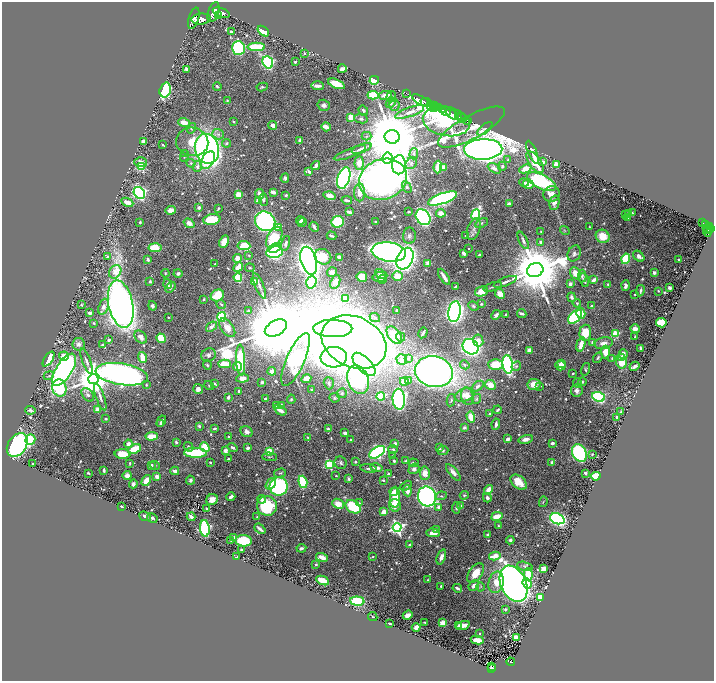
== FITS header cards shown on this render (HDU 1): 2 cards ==
NAXIS1  =                 1424
NAXIS2  =                 1358

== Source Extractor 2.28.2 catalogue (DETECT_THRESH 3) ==
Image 1424 x 1358 px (HDU 1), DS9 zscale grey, zoomed out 1/2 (1 PNG px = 2 x 2 image px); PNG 716 x 683 px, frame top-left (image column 1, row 1358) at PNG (2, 2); each listed source drawn as its Kron ellipse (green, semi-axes under 4 px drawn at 4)
Background 0.713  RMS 0.0096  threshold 0.0288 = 3 sigma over >= 5 px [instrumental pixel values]
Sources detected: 773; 28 cannot appear on this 1/2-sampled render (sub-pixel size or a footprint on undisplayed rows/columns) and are neither listed nor drawn; of the other 745, the 500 brightest by FLUX_AUTO listed and drawn (245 fainter detections omitted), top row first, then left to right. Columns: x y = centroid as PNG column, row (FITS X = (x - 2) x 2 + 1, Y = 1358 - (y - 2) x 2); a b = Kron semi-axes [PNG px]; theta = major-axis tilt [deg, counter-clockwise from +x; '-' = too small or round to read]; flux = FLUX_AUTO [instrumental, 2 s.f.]
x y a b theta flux
213 12 10 5 71 4800
221 13 9 4 -20 3000
218 16 4 2 - 410
194 18 11 5 73 3600
201 19 9 5 5 3500
231 31 3 2 - 3.4
263 31 6 4 -39 61
256 47 9 4 1 110
238 48 7 6 - 190
304 53 2 2 - 1.8
268 62 6 5 - 280
295 62 2 2 - 5.6
187 69 3 3 - 5.1
342 69 4 3 - 12
374 80 5 4 - 64
336 84 9 4 -23 65
217 86 4 2 - 3.4
318 86 6 3 -1 9.3
262 87 5 3 - 2.5
165 90 7 5 73 210
407 93 2 1 - 30
373 95 5 4 - 94
385 95 6 3 11 21
391 97 6 4 68 8.6
421 100 9 4 -28 1500
227 101 4 3 - 2.4
391 103 6 4 44 6.1
427 103 6 2 -23 1300
324 105 6 5 - 6.4
394 105 6 5 - 5.1
431 105 4 2 - 150
433 105 2 1 - 140
434 107 5 2 - 410
438 108 4 3 - 960
363 110 5 3 - 4.4
443 110 2 2 - 620
446 111 5 3 - 670
410 112 15 4 19 13
453 114 7 3 -35 2100
458 117 2 2 - 480
351 118 4 3 - 46
462 118 5 2 - 1000
361 119 7 4 -8 5.8
468 120 4 2 - 240
446 121 24 14 -10 250
184 122 6 4 -17 18
234 122 2 2 - 2.4
272 125 4 3 - 10
326 127 5 3 - 21
471 127 37 11 28 290
191 128 5 4 - 3.7
485 129 9 3 38 23
218 134 6 5 - 5.8
367 136 5 3 - 2.4
392 137 7 7 - 25000
143 141 3 3 - 13
300 141 4 3 - 11
192 142 16 14 -12 48
226 143 4 4 - 3.9
163 145 3 2 - 1.9
362 148 10 3 21 7.8
207 149 15 12 -78 800
483 149 19 10 2 3300
532 152 12 3 -67 22
350 153 17 2 21 6.3
185 154 4 3 - 2
414 154 5 3 - 3.3
185 156 6 3 70 3.2
387 158 5 5 - 180
208 160 10 6 58 63
508 160 4 4 - 2.9
141 162 6 5 - 15
535 162 12 6 -54 44
543 162 3 3 - 10
191 163 4 4 - 3.3
359 163 7 4 87 17
411 163 6 5 - 4.5
556 164 3 3 - 29
316 165 5 3 - 10
399 165 9 7 88 290
141 166 3 3 - 150
197 166 6 4 68 6.7
502 166 5 4 - 4.2
438 167 6 3 87 38
444 168 4 3 - 21
494 168 7 4 -29 12
525 169 6 3 24 28
309 171 4 2 - 7.4
285 178 5 4 - 4.3
344 178 11 6 71 570
383 179 24 20 21 1600
541 182 16 7 -27 260
524 183 5 3 - 4.7
528 184 5 4 - 15
407 187 6 4 -60 4.9
273 192 4 3 - 12
360 192 9 5 89 22
139 193 6 5 - 400
260 194 5 3 - 14
552 194 8 7 - 13
239 195 4 3 - 26
286 195 3 3 - 4.7
330 196 6 3 -16 21
442 199 15 5 20 630
263 200 6 4 -83 3.3
347 200 5 3 - 6.4
258 201 3 3 - 48
127 202 6 4 -23 17
555 203 7 5 76 10
509 204 4 3 - 8.2
199 207 4 3 - 4.9
218 208 3 2 - 2.1
170 210 5 3 - 10
349 212 4 2 - 7.1
409 212 3 2 - 3.3
441 213 4 4 - 16
628 213 4 3 - 3.3
632 213 3 3 - 1.9
476 214 5 4 - 240
626 214 3 3 - 2.2
423 217 8 6 -52 430
627 218 3 3 - 5.5
212 219 8 5 10 70
300 220 4 3 - 7.3
265 221 10 9 - 410
140 222 3 2 - 2.1
302 222 5 3 - 7
338 222 6 5 - 120
375 222 2 2 - 2.8
189 223 6 4 -35 15
481 223 6 3 29 3.1
702 223 4 2 - 200
705 224 3 2 - 190
709 226 3 2 - 300
278 227 3 3 - 45
314 227 5 2 - 4.6
589 227 2 2 - 1.8
711 228 2 2 - 280
474 229 11 6 72 9.5
706 229 3 1 - 80
565 230 5 3 - 1.8
708 230 3 2 - 230
541 232 3 2 - 1.9
708 232 5 3 - 320
332 236 5 2 - 3.4
409 236 8 6 88 6
466 236 4 3 - 4
603 236 7 6 - 30
274 237 12 6 60 78
523 240 9 3 -65 4.6
224 242 6 4 64 16
541 242 4 3 - 5.3
286 243 7 4 76 6.8
244 246 6 4 -5 64
155 248 6 4 -4 42
275 248 6 3 25 69
469 248 2 2 - 2.1
274 252 8 6 8 250
389 252 17 9 -8 1400
464 253 3 3 - 10
574 254 8 6 68 7.3
249 255 4 3 - 1.9
479 255 4 2 - 3.6
639 256 6 4 -44 7.3
107 257 4 3 - 1.9
323 257 9 7 -30 42
340 257 4 3 - 15
237 258 4 3 - 24
148 259 3 2 - 5.6
405 259 11 7 62 840
626 259 5 4 - 61
679 259 2 2 - 3.1
309 261 14 8 -75 1500
428 263 3 3 - 11
215 264 2 2 - 2.5
238 267 5 4 - 26
250 268 5 3 - 1.9
535 270 8 7 - 17000
115 272 7 5 54 27
332 272 5 4 - 8.7
165 273 4 3 - 2.1
575 273 6 5 - 17
654 273 4 4 - 5
178 274 4 4 - 4.8
380 274 6 3 -38 7.7
397 276 5 4 - 31
582 276 6 4 87 4.3
362 277 5 5 - 40
380 277 7 5 11 13
444 277 9 2 -58 11
238 278 4 4 - 59
382 279 4 4 - 4
584 280 7 4 -70 5.7
594 280 3 2 - 11
150 281 3 3 - 2.9
254 282 3 3 - 43
311 282 6 5 - 97
335 282 7 4 70 8.6
505 282 12 3 20 7.1
168 284 5 3 - 7.3
570 284 3 3 - 9.2
608 284 3 3 - 2.4
259 286 13 3 -67 6.3
625 286 5 3 - 6.3
170 287 6 3 50 4.4
455 287 3 2 - 2.7
493 287 9 3 17 3.5
669 288 3 3 - 3.8
481 291 6 5 - 28
640 291 6 2 79 4.9
658 291 2 2 - 1.9
500 294 5 4 - 16
635 294 2 2 - 2.6
217 295 7 5 26 48
572 297 5 3 - 5.5
345 298 3 3 - 12
204 299 3 2 - 2.2
577 303 4 3 - 2.2
121 304 24 12 -78 1400
221 304 5 3 - 3.1
481 304 2 2 - 3.2
82 305 3 3 - 2.1
152 306 5 4 - 4.7
473 306 5 4 - 3.7
591 306 3 2 - 2.5
103 307 8 5 70 10
397 310 3 2 - 3.6
248 311 4 3 - 2
455 312 10 6 80 810
90 313 3 2 - 8.4
522 313 5 2 - 6
581 313 5 4 - 25
496 315 5 3 - 5.6
506 315 3 2 - 3.3
168 317 2 2 - 1.8
221 317 5 4 - 110
375 317 5 4 - 3.7
575 317 8 5 45 150
94 323 2 2 - 1.8
661 323 5 4 - 54
211 327 6 4 39 7.5
227 328 10 6 -54 17
276 328 12 7 29 34000
333 328 19 8 0 290
635 329 4 3 - 7.8
423 333 5 2 - 4.7
585 333 8 6 86 38
615 334 3 3 - 93
394 335 10 6 -53 35
141 337 7 5 -48 12
401 337 5 3 - 2.2
635 337 3 2 - 1.9
161 338 5 4 - 33
109 340 2 2 - 4.4
478 340 6 5 - 15
354 342 34 25 -25 4500
593 342 4 3 - 8.8
604 343 9 5 10 13
79 344 6 6 - 6.2
581 344 7 3 72 25
102 345 3 3 - 2.4
471 347 8 7 - 350
641 349 3 2 - 5.6
529 350 3 3 - 8.5
606 352 6 4 86 31
623 354 5 3 - 13
208 355 7 6 - 6.8
64 356 5 4 - 19
143 357 5 3 - 32
334 357 13 10 5 720
622 357 3 3 - 9.3
598 358 5 3 - 3.5
612 358 3 3 - 1.9
49 359 8 4 57 81
296 359 29 9 66 380
402 359 5 5 - 7.2
408 359 2 2 - 4.3
241 360 16 4 -87 130
86 361 13 3 -70 6.9
621 361 7 5 -81 41
561 363 3 3 - 3.9
225 364 6 4 -3 35
364 364 15 7 -45 230
508 364 9 5 -83 480
207 365 5 3 - 2.7
465 365 5 4 - 4.1
495 365 7 5 -2 48
237 366 4 3 - 13
516 366 5 4 - 2.8
560 366 5 4 - 12
634 366 5 3 - 6.5
586 369 6 4 76 2.9
64 370 18 8 58 1100
272 371 4 4 - 14
434 372 19 15 -12 1200
573 373 3 2 - 1.9
122 374 26 10 -9 1700
49 376 5 3 - 3.2
242 378 6 4 7 14
93 379 5 5 - 5700
306 379 5 4 - 12
358 379 15 10 -70 440
408 380 3 3 - 2.4
404 381 4 4 - 16
262 382 2 2 - 4.7
582 382 4 3 - 2.1
214 383 4 3 - 3.1
329 383 6 5 - 3.7
577 383 4 4 - 2.7
534 384 6 5 - 26
146 385 3 2 - 1.9
490 385 5 5 - 21
209 386 5 3 - 1.9
478 386 6 3 40 6.9
540 386 4 2 - 1.8
59 388 9 7 -75 81
198 389 5 5 - 8.1
312 390 4 3 - 2.3
239 391 3 3 - 4.3
577 391 6 6 - 7.9
342 393 5 4 - 4.2
88 395 8 5 -50 7.4
465 395 10 6 21 15
381 396 4 3 - 110
467 396 9 6 -76 17
100 397 14 4 -71 10
228 397 3 3 - 6.1
598 397 6 4 -22 220
265 398 2 2 - 4.4
335 398 5 5 - 3
291 399 4 4 - 2.9
399 399 10 6 -86 620
477 399 5 4 - 2.8
451 400 6 3 78 2.9
281 405 4 3 - 7.5
276 406 4 3 - 3.1
30 410 5 4 - 4.1
98 410 3 3 - 31
280 410 7 3 -33 13
498 410 4 2 - 2.7
621 411 4 3 - 2
489 414 3 2 - 2.2
471 417 5 4 - 28
617 417 3 3 - 3.5
106 419 4 4 - 2.5
161 421 6 3 61 4.5
160 424 3 2 - 2.1
496 424 6 2 82 7.5
199 426 3 2 - 4.1
214 428 4 2 - 3.6
464 428 4 3 - 3.3
328 429 4 3 - 3.3
247 432 6 5 - 8.6
345 433 4 3 - 5.1
152 436 6 3 3 53
229 436 2 2 - 6.5
308 437 4 3 - 2.1
30 439 5 5 - 40
508 439 4 3 - 9.1
526 439 7 4 14 8.7
351 440 2 2 - 2.1
176 442 3 2 - 2.9
552 443 3 2 - 5.7
128 444 4 3 - 10
395 444 4 3 - 5.1
17 445 13 9 56 410
189 447 5 3 - 3.4
205 447 5 4 - 71
232 448 5 3 - 3.3
248 448 3 2 - 7
439 448 3 3 - 3.7
134 449 7 3 24 65
393 449 4 3 - 3
443 450 5 4 - 3
225 451 4 4 - 6.9
269 451 3 3 - 96
377 452 9 5 33 460
195 453 11 5 -2 100
579 453 9 7 -62 260
123 454 8 5 -3 37
592 454 3 2 - 1.8
393 456 4 2 - 1.8
269 457 7 3 -1 2.4
228 459 2 2 - 2.4
394 461 2 2 - 3.7
406 461 3 2 - 1.8
210 462 3 3 - 2.7
355 462 3 2 - 2
552 462 4 3 - 6.8
33 463 2 2 - 2.5
130 463 4 2 - 2.5
341 463 6 6 - 4.6
414 463 5 3 - 5.9
329 464 3 3 - 180
151 465 4 3 - 5
155 465 5 3 - 2.1
376 468 6 3 -10 12
369 469 8 3 -9 4.2
414 469 6 4 41 7
104 470 4 2 - 4.4
175 471 4 2 - 8.6
453 472 10 4 -50 10
88 473 3 2 - 2.2
280 473 6 3 15 3.2
425 473 6 5 - 13
585 473 3 2 - 4.1
389 474 3 3 - 3.7
127 475 4 4 - 9.4
157 476 3 3 - 12
336 476 2 2 - 2.4
596 476 5 4 - 51
349 479 3 3 - 5.2
146 480 6 3 61 29
190 480 4 4 - 3.9
383 480 3 2 - 2.3
303 482 6 4 -72 80
519 482 9 6 -40 35
133 484 4 4 - 5.4
271 484 6 3 54 35
279 486 9 9 - 280
406 486 6 4 30 2.7
488 490 5 3 - 20
407 491 5 4 - 14
394 492 4 3 - 8
464 495 4 4 - 2.8
427 496 10 9 - 690
441 496 6 3 7 2.9
231 497 4 3 - 9.5
395 497 10 5 89 56
487 498 4 3 - 5.5
261 499 4 3 - 5.2
212 500 6 5 - 18
543 502 5 3 - 1.9
359 503 3 3 - 2
338 504 6 4 -25 25
395 505 6 6 - 22
267 506 10 9 - 130
461 506 3 2 - 1.9
121 507 4 2 - 2.4
353 507 8 6 -34 120
439 507 4 4 - 6.3
206 508 3 2 - 2.3
456 508 6 4 83 3.4
384 512 4 3 - 14
145 516 6 4 -22 6.8
497 516 5 3 - 39
191 517 4 2 - 9.2
257 517 3 3 - 1.8
152 518 5 3 - 5
557 519 7 5 -21 300
498 526 2 2 - 2.1
397 527 4 4 - 560
205 528 8 4 -85 280
260 529 6 2 -40 9.4
436 530 3 2 - 2.2
433 533 7 3 -2 18
488 535 2 2 - 6.3
234 538 4 3 - 5.8
231 540 3 2 - 2.8
510 540 4 4 - 4.8
244 541 8 5 -4 95
410 545 4 3 - 6.2
301 548 5 3 - 7.3
241 550 3 2 - 2
495 556 6 3 12 29
237 557 3 2 - 2.5
322 557 6 4 -15 21
372 557 4 1 - 1.9
441 557 8 4 69 8.3
316 564 3 3 - 3
525 566 8 3 -14 3.8
544 569 4 3 - 25
476 573 11 6 54 30
528 574 6 4 -84 48
323 580 7 3 -23 41
428 580 3 2 - 1.9
496 582 11 7 76 32
527 583 5 4 - 29
514 584 19 12 -65 1400
474 585 6 4 50 9.5
441 586 2 2 - 3.2
481 587 4 3 - 2.3
457 588 5 3 - 6.7
540 597 3 3 - 35
357 601 7 4 -4 76
505 609 4 4 - 2.6
408 615 5 3 - 11
373 617 5 3 - 2
425 622 3 2 - 1.9
443 623 4 3 - 22
390 624 3 2 - 2.9
458 625 3 2 - 2.8
463 625 7 3 18 15
416 627 4 3 - 10
479 633 2 2 - 2.7
516 637 4 4 - 17
477 640 6 3 -11 42
511 662 4 2 - 150
491 666 3 2 - 120
492 668 4 2 - 84
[245 fainter detections neither listed nor drawn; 28 sub-pixel or undisplayed-footprint detections neither listed nor drawn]